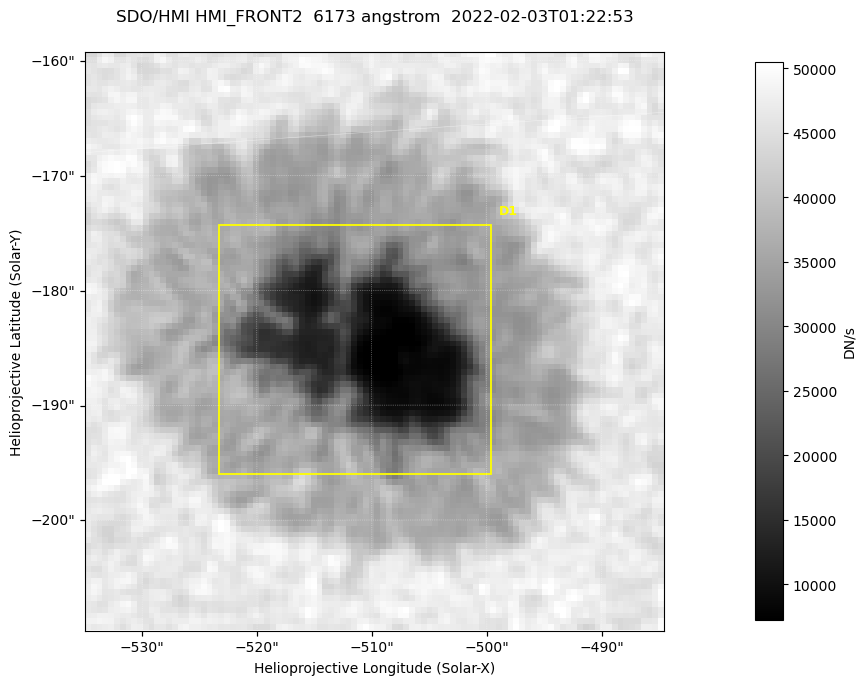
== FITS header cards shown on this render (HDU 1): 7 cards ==
TELESCOP= 'SDO/HMI '           / Telescope
INSTRUME= 'HMI_FRONT2'         / For HMI: HMI_SIDE1, HMI_FRONT2, or HMI_COMBINED
WAVELNTH=                6173. / [angstrom] Wavelength
DATE-OBS= '2022-02-03T01:22:53.300' / [ISO] Observation date {DATE__OBS}
CTYPE1  = 'HPLN-TAN'           / CTYPE1: HPLN
CTYPE2  = 'HPLT-TAN'           / CTYPE2: HPLT
BUNIT   = 'DN/s    '           / Physical Units

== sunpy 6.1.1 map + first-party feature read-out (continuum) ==
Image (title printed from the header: SDO/HMI HMI_FRONT2  6173 angstrom  2022-02-03T01:22:53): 100 x 100 px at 0.504 arcsec/px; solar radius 974 arcsec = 1932 px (partial field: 0.1% of the solar disc is inside the frame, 100% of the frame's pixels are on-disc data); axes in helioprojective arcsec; data unit DN/s (BUNIT, on the colour bar)
Orientation: roll -0.0702 deg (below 1 deg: not rotated)
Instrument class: CONTINUUM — white-light / continuum photospheric image (CONTENT/OBS_TYPE)
Dark features (sunspots / pores): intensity divided by the frame's on-disc median (partial field: no limb-darkening profile); reference = the frame's on-disc median (the 8%-of-disc-diameter window exceeds this field); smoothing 3 px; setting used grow <= 0.7, no closing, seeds <= 0.7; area >= 9 px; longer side >= 3 px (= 1.5 arcsec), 3 px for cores <= 0.7; partial field; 1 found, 1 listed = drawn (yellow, D1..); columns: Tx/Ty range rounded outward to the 2 arcsec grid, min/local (2 s.f., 1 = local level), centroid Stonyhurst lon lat
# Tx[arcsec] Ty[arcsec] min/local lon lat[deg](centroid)
D1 -524..-498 -196..-174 0.14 -33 -16